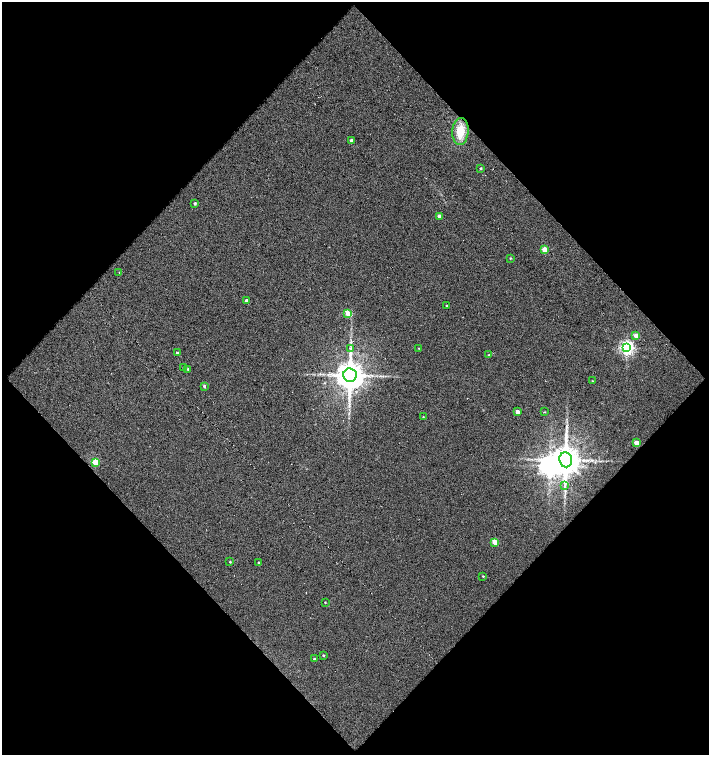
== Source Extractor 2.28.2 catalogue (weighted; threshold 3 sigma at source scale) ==
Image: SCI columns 48-1460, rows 1-1505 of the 1503 x 1505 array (HDU 1 of 3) = the unmasked area's bounding box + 8 px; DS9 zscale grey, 2 x 2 block average (1 PNG px = mean of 2 x 2 image px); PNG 711 x 757 px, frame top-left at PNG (2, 2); each listed source drawn as its Kron ellipse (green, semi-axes under 4 px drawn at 4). Shown black and unused: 51% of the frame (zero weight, under 3 of 5 exposures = <1% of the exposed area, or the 3 px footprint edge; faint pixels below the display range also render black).
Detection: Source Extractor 2.28.2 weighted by HDU 2 'WHT'. Background 0.0124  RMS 0.022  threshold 0.0986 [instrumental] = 3 sigma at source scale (4.5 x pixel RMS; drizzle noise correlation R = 1.50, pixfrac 1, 0.0396/0.0396 arcsec/px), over >= 5 px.
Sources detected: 37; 1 inside a brighter object's white glare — neither listed nor drawn; the other 36 listed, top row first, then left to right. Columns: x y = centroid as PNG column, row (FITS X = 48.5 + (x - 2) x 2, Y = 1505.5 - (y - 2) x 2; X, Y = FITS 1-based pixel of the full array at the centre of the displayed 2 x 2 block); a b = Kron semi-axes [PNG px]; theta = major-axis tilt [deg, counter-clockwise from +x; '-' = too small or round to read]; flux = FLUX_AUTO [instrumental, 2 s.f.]
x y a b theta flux
460 131 13 8 86 86
351 140 2 2 - 14
481 168 3 2 - 6
195 203 2 2 - 8.3
439 216 2 2 - 28
545 249 3 3 - 120
510 258 3 2 - 4.3
119 272 2 2 - 1.7
247 301 3 2 - 24
447 305 2 2 - 3.4
348 314 3 3 - 130
636 335 3 3 - 68
351 348 4 2 - 5.7
419 348 2 2 - 2.5
627 348 4 4 - 1400
177 353 2 2 - 9
489 355 2 2 - 2.5
183 367 2 2 - 2.3
188 369 2 2 - 5.7
350 375 7 6 - 8100
592 381 3 2 - 3.1
204 386 3 2 - 8.9
517 412 3 2 - 34
545 412 3 2 - 3.2
423 417 2 2 - 3.4
636 443 3 3 - 88
566 460 7 6 - 8300
95 462 3 3 - 190
565 486 3 3 - 6.1
495 542 3 3 - 90
230 562 2 2 - 4.4
258 562 2 2 - 2.9
483 576 2 2 - 4.3
325 602 2 2 - 3.7
323 655 2 2 - 5.3
314 659 2 2 - 9.6
Diffuse or blended objects may show on this block-average render without a row.